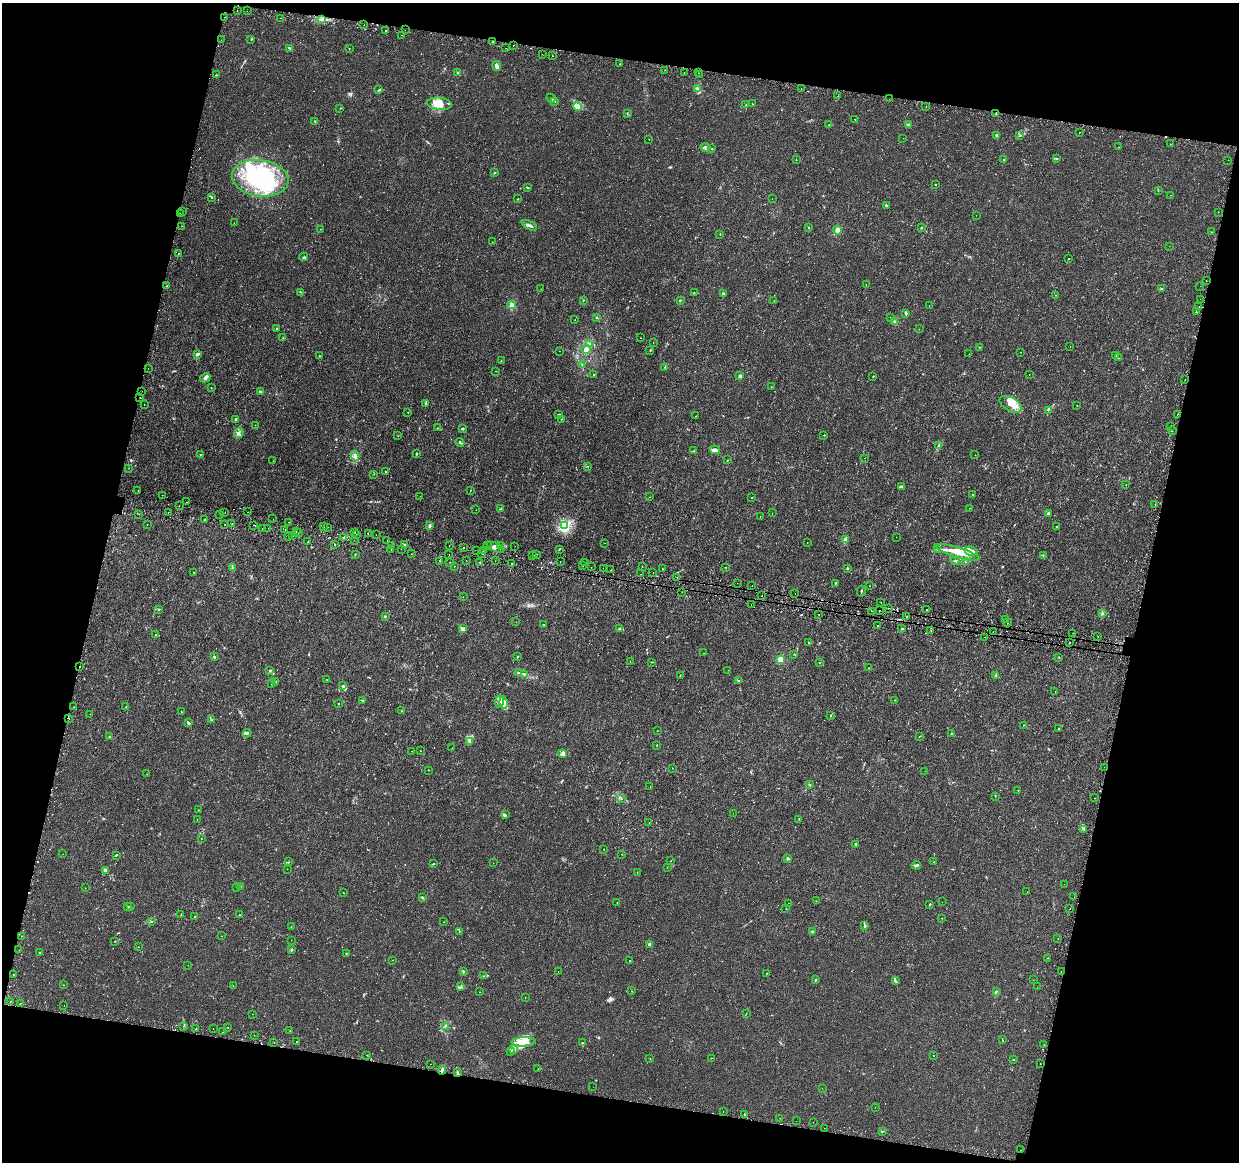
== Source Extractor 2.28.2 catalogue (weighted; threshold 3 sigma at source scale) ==
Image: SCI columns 38-4984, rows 269-4907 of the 5030 x 5235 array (HDU 1 of 3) = the unmasked area's bounding box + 8 px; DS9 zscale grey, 4 x 4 block average (1 PNG px = mean of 4 x 4 image px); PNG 1241 x 1164 px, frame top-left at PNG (2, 3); each listed source drawn as its Kron ellipse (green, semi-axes under 4 px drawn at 4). Shown black and unused: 27% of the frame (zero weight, under 2 of 3 exposures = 3% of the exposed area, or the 3 px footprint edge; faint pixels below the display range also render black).
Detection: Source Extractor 2.28.2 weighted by HDU 2 'WHT'. Background 0.00621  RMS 0.0021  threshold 0.00931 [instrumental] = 3 sigma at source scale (4.5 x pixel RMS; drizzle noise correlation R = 1.50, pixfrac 1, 0.0396/0.0396 arcsec/px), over >= 5 px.
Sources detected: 630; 3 too faint to see at this stretch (4 x 4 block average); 10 inside a brighter object's white glare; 43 cosmic-ray / hot-pixel residue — neither listed nor drawn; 8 coinciding with a brighter row at this scale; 33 inside a brighter listed object's ellipse — not listed separately; of the other 533, all 500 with FLUX_AUTO >= 0.206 (the completeness limit of this list) listed and drawn (33 fainter detections not listed), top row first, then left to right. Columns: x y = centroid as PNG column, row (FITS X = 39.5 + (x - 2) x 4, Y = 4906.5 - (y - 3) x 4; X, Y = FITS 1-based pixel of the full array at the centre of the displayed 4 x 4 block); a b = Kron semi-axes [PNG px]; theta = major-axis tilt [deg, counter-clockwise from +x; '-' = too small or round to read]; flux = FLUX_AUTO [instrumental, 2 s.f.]
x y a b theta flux
237 10 2 2 - 0.3
247 11 2 2 - 0.21
225 17 2 2 - 0.75
280 18 2 2 - 0.26
321 20 2 2 - 0.93
364 25 2 2 - 0.24
385 30 2 2 - 1.1
405 30 2 2 - 0.31
401 35 2 2 - 0.47
251 39 2 2 - 0.62
221 40 2 2 - 0.21
493 42 2 2 - 4.6
513 45 2 2 - 1.3
289 48 4 2 - 2
349 48 2 2 - 0.88
506 48 2 2 - 1.3
542 54 2 2 - 0.24
552 56 2 2 - 1.6
620 64 2 2 - 1.3
497 66 5 2 - 4.5
665 70 2 2 - 0.28
458 73 2 2 - 0.97
684 73 2 2 - 1.5
699 73 2 2 - 0.47
216 75 2 2 - 2.6
699 75 2 2 - 0.57
801 88 2 2 - 1
697 89 3 3 - 2.2
379 90 4 2 - 1.8
838 96 2 2 - 0.23
551 98 5 2 - 1.4
889 99 2 2 - 0.21
554 101 4 3 - 3
439 104 12 6 -5 11
752 104 2 2 - 0.61
746 105 2 2 - 0.3
577 107 4 3 - 3.3
926 107 2 2 - 0.25
340 108 2 2 - 0.46
627 114 2 2 - 0.51
996 114 2 2 - 1.1
855 119 2 2 - 2.4
315 121 2 2 - 0.95
829 125 2 2 - 0.85
908 125 3 2 - 1.1
1079 133 2 2 - 0.46
997 135 2 2 - 3.6
1020 136 2 2 - 0.33
903 138 2 2 - 0.25
649 139 2 2 - 0.52
1170 144 2 2 - 0.25
705 147 5 2 - 2.3
1118 147 2 2 - 1.2
712 148 2 2 - 0.35
1056 159 3 2 - 1
796 160 2 2 - 0.58
1004 160 2 2 - 1.6
1228 160 2 2 - 0.26
494 173 3 2 - 0.75
260 178 28 18 -8 87
935 184 2 2 - 1
527 187 4 2 - 1.2
1158 191 2 2 - 0.28
1170 195 2 2 - 0.27
212 197 2 2 - 0.58
518 199 2 2 - 0.8
772 199 2 2 - 0.26
886 206 4 2 - 1.1
183 212 2 2 - 0.6
1218 212 2 2 - 0.31
180 213 2 2 - 2.1
976 215 2 2 - 0.27
234 223 2 2 - 0.25
529 225 8 2 -26 3.3
181 226 2 2 - 1.4
809 227 3 2 - 0.77
921 228 3 2 - 1
321 229 2 2 - 0.22
837 230 4 4 - 3.4
1211 232 2 2 - 0.65
720 234 2 2 - 0.7
492 242 2 2 - 0.21
1169 246 2 2 - 0.29
178 254 2 2 - 2.6
304 257 4 2 - 1.5
1068 259 2 2 - 2.7
1206 281 2 2 - 0.41
866 284 2 2 - 0.66
167 286 2 2 - 2.1
1200 286 2 2 - 0.73
1161 288 2 2 - 0.63
541 289 2 2 - 0.55
301 292 3 2 - 0.58
694 293 2 2 - 0.45
723 294 2 2 - 1.7
1056 295 2 2 - 0.29
1200 299 2 2 - 0.33
583 300 2 2 - 0.67
680 300 3 2 - 0.87
774 301 2 2 - 0.22
511 305 4 3 - 4.7
929 306 2 2 - 0.34
1199 306 2 2 - 0.37
1196 312 2 2 - 2.3
906 313 4 2 - 1.7
597 317 2 2 - 0.7
890 317 2 2 - 0.43
575 320 2 2 - 0.41
895 322 3 3 - 2.1
276 329 2 2 - 0.6
919 329 2 2 - 0.25
283 338 2 2 - 0.72
640 338 2 2 - 0.23
653 343 2 2 - 0.9
590 344 2 2 - 0.84
979 347 2 2 - 0.47
1070 347 2 2 - 0.55
586 349 4 4 - 5.9
559 351 2 2 - 0.21
650 351 2 2 - 0.48
1020 352 2 2 - 0.26
197 354 3 2 - 3.1
969 354 2 2 - 0.23
319 356 2 2 - 0.41
1116 356 2 2 - 0.38
1118 358 2 2 - 0.81
501 361 2 2 - 0.53
582 365 2 2 - 0.44
665 367 2 2 - 0.42
148 368 2 2 - 0.81
496 371 2 2 - 0.54
1029 374 2 2 - 0.26
593 375 2 2 - 0.53
740 376 2 2 - 10
873 376 2 2 - 0.54
205 378 5 4 - 3.3
1185 379 2 2 - 0.4
771 387 2 2 - 0.33
211 388 2 2 - 0.39
142 391 2 2 - 1.1
261 391 4 2 - 1.4
140 398 2 2 - 3.5
144 404 2 2 - 1.5
426 404 3 2 - 1.3
1011 404 12 6 -31 14
1077 406 2 2 - 0.35
1048 410 3 2 - 0.88
408 412 2 2 - 0.59
559 414 3 2 - 0.84
1177 414 2 2 - 0.39
696 416 2 2 - 0.3
236 419 2 2 - 2.7
561 419 2 2 - 0.47
255 425 2 2 - 0.31
1170 426 2 2 - 0.29
437 428 2 2 - 0.32
462 429 3 2 - 1.2
1172 430 2 2 - 0.35
239 433 5 2 - 2.1
824 435 2 2 - 0.95
398 436 2 2 - 0.39
460 442 5 2 - 1.6
939 446 3 2 - 1.1
715 450 5 3 - 5.2
694 451 2 2 - 0.64
200 454 2 2 - 1.1
416 454 3 2 - 1.1
355 455 5 3 - 2.6
975 455 2 2 - 0.26
864 458 2 2 - 1.5
727 460 2 2 - 0.44
273 461 2 2 - 0.4
588 466 2 2 - 0.34
129 468 2 2 - 0.41
385 472 2 2 - 0.82
374 474 2 2 - 0.36
1126 484 2 2 - 0.33
901 487 3 2 - 1.5
138 490 2 2 - 3.1
470 490 2 2 - 0.36
972 494 2 2 - 0.59
162 495 2 2 - 0.23
420 496 2 2 - 0.22
650 497 2 2 - 0.71
752 498 2 2 - 0.96
187 502 2 2 - 0.92
1155 505 2 2 - 2.8
179 506 2 2 - 7
970 508 2 2 - 0.32
501 509 3 2 - 0.96
476 510 2 2 - 0.23
168 512 2 2 - 0.66
225 512 2 2 - 0.31
248 512 2 2 - 2
772 513 2 2 - 2.9
139 514 2 2 - 0.26
1048 514 3 2 - 1.7
220 515 2 2 - 0.3
760 517 2 2 - 0.31
273 519 2 2 - 0.23
204 520 2 2 - 0.73
288 522 2 2 - 0.34
147 524 2 2 - 0.27
225 524 2 2 - 3.1
232 524 2 2 - 2.4
254 525 2 2 - 0.83
429 526 3 2 - 2.4
565 526 2 2 - 190
324 527 2 2 - 3.1
328 527 2 2 - 0.3
1056 527 2 2 - 0.7
268 528 2 2 - 0.27
262 529 2 2 - 1.6
285 530 2 2 - 1.9
296 531 2 2 - 1.5
299 532 2 2 - 1
355 532 2 2 - 2.5
356 534 2 2 - 1.1
368 534 2 2 - 0.98
376 535 2 2 - 0.21
292 536 2 2 - 0.68
289 537 2 2 - 1.5
896 537 2 2 - 0.22
343 538 4 2 - 1
846 539 2 2 - 15
354 540 2 2 - 2.2
387 540 2 2 - 1.7
308 542 2 2 - 4.4
605 543 2 2 - 0.26
807 543 2 2 - 0.36
335 545 2 2 - 4.8
405 545 2 2 - 0.95
449 545 2 2 - 0.96
391 546 2 2 - 0.94
487 546 2 2 - 0.4
501 546 2 2 - 1.3
515 546 2 2 - 0.39
495 547 9 3 -23 4.7
463 548 2 2 - 0.65
391 549 2 2 - 0.21
401 549 2 2 - 1.1
559 549 3 2 - 0.84
937 549 2 2 - 0.39
477 550 2 2 - 0.32
483 551 2 2 - 0.32
972 551 7 5 -19 9.4
957 552 23 5 -17 27
355 554 2 2 - 0.62
411 554 2 2 - 0.29
449 554 2 2 - 5.1
482 554 2 2 - 2.8
536 554 2 2 - 0.81
533 555 2 2 - 0.46
1043 555 2 2 - 0.36
439 561 2 2 - 3.1
466 561 2 2 - 0.58
495 561 2 2 - 0.36
955 561 4 2 - 1.4
450 562 2 2 - 0.34
480 562 2 2 - 6
560 562 2 2 - 2.1
585 562 2 2 - 0.38
965 562 2 2 - 0.92
512 563 2 2 - 1.9
583 565 2 2 - 2
454 566 2 2 - 0.26
591 567 2 2 - 0.22
642 567 2 2 - 0.26
726 567 2 2 - 0.32
232 568 3 2 - 1
603 568 2 2 - 0.32
847 568 2 2 - 3.7
662 569 2 2 - 0.84
611 570 2 2 - 2.3
193 572 2 2 - 0.34
653 573 2 2 - 1.2
641 574 2 2 - 0.58
677 577 2 2 - 1.3
737 583 2 2 - 0.75
835 583 2 2 - 0.43
752 585 2 2 - 0.42
869 586 2 2 - 0.33
861 591 5 2 - 1.1
682 592 2 2 - 0.22
795 593 2 2 - 0.38
463 596 2 2 - 1.3
762 596 2 2 - 0.37
881 602 2 2 - 0.3
751 604 2 2 - 1.2
888 608 2 2 - 2
159 609 3 2 - 0.84
926 610 2 2 - 0.69
871 611 2 2 - 0.85
879 611 2 2 - 0.37
1103 614 3 2 - 0.82
819 615 2 2 - 1.3
385 616 2 2 - 0.85
906 617 2 2 - 0.97
1006 619 2 2 - 0.41
516 622 2 2 - 0.27
1007 623 2 2 - 1.1
544 625 3 2 - 0.87
878 626 2 2 - 3.7
462 628 3 2 - 1.8
902 628 3 2 - 1.1
620 629 3 2 - 1.1
931 630 2 2 - 1.7
993 631 2 2 - 0.33
1073 633 2 2 - 1.9
155 635 2 2 - 1
984 637 2 2 - 0.43
1098 637 2 2 - 0.27
809 643 3 2 - 0.99
1070 643 2 2 - 1.3
704 653 2 2 - 1.1
794 654 2 2 - 0.39
214 657 2 2 - 2.4
517 657 3 2 - 0.82
1059 657 2 2 - 0.68
780 659 2 2 - 44
630 661 2 2 - 0.56
652 662 2 2 - 0.44
819 663 2 2 - 0.32
80 666 2 2 - 2
869 668 2 2 - 0.36
728 670 2 2 - 0.32
269 671 2 2 - 0.51
519 673 3 2 - 1.2
524 674 2 2 - 0.79
680 675 2 2 - 0.77
996 676 4 2 - 1.1
327 679 2 2 - 0.37
739 680 2 2 - 0.61
276 682 3 2 - 0.98
272 683 2 2 - 0.77
343 686 3 2 - 1.4
1055 691 2 2 - 0.22
363 700 3 2 - 1.1
895 700 2 2 - 0.32
499 702 6 3 79 4.4
339 703 2 2 - 0.75
503 703 6 3 -76 4.5
74 707 2 2 - 1.7
126 707 2 2 - 1
181 711 3 2 - 0.5
401 711 3 2 - 0.44
90 714 2 2 - 0.38
831 715 2 2 - 0.84
69 719 2 2 - 1
212 719 2 2 - 0.37
188 723 2 2 - 2.9
1023 725 2 2 - 1.1
1058 729 2 2 - 0.7
657 731 2 2 - 0.29
247 733 4 2 - 1.4
952 733 2 2 - 0.6
919 736 2 2 - 0.34
109 737 2 2 - 0.87
470 741 4 2 - 1.9
657 745 2 2 - 0.58
452 748 2 2 - 0.78
411 751 2 2 - 0.27
420 751 2 2 - 1.2
562 754 4 3 - 2.4
1104 767 2 2 - 0.52
673 768 2 2 - 0.43
428 770 2 2 - 0.28
925 771 2 2 - 0.29
147 774 2 2 - 0.22
810 784 2 2 - 0.51
650 787 2 2 - 0.21
1018 790 2 2 - 0.41
995 796 2 2 - 0.22
1095 798 2 2 - 0.43
621 799 2 2 - 0.31
198 810 2 2 - 0.3
733 813 2 2 - 0.24
505 815 3 2 - 1.1
799 819 2 2 - 0.5
197 820 2 2 - 0.23
649 823 2 2 - 0.22
1084 829 2 2 - 1
201 839 2 2 - 1.3
856 844 2 2 - 6
603 849 2 2 - 0.5
63 854 2 2 - 0.26
622 854 2 2 - 0.23
116 855 3 2 - 1.3
788 858 2 2 - 7.9
670 861 2 2 - 0.32
288 862 2 2 - 0.36
934 862 2 2 - 0.4
493 863 2 2 - 0.36
433 864 3 2 - 0.73
916 865 4 2 - 2.7
667 867 2 2 - 0.45
287 869 2 2 - 0.28
105 870 3 3 - 2.7
637 872 2 2 - 1.6
1064 884 2 2 - 0.23
241 886 2 2 - 0.46
237 887 2 2 - 0.26
85 888 2 2 - 0.29
1027 892 2 2 - 0.24
344 893 2 2 - 0.35
422 897 3 2 - 1.3
1074 897 2 2 - 0.39
816 901 2 2 - 0.29
942 902 2 2 - 0.45
617 903 2 2 - 0.62
789 903 2 2 - 0.25
930 904 2 2 - 2.1
130 906 2 2 - 0.36
128 907 2 2 - 0.63
786 909 2 2 - 0.27
1070 909 2 2 - 0.3
181 914 2 2 - 0.26
239 915 2 2 - 2.1
195 917 2 2 - 0.54
942 918 2 2 - 0.47
152 921 3 2 - 0.67
443 922 2 2 - 0.41
865 925 3 2 - 1
291 927 2 2 - 0.22
459 931 2 2 - 1.1
813 932 4 3 - 1.8
21 936 2 2 - 0.44
221 936 2 2 - 0.21
1058 938 2 2 - 0.24
291 940 2 2 - 0.54
115 941 2 2 - 0.37
649 944 4 2 - 1.2
138 947 2 2 - 0.28
19 950 2 2 - 0.21
292 950 2 2 - 1.6
40 953 3 2 - 0.7
346 953 2 2 - 0.64
1048 958 2 2 - 0.28
392 960 2 2 - 0.47
629 961 2 2 - 0.73
188 965 2 2 - 0.48
464 971 3 2 - 0.7
1061 971 2 2 - 0.52
558 972 2 2 - 0.21
766 973 2 2 - 0.35
13 974 2 2 - 0.57
483 976 3 2 - 0.95
815 980 3 2 - 1.2
1033 980 2 2 - 1.3
895 981 4 2 - 1.5
64 985 2 2 - 0.39
233 985 2 2 - 0.29
461 987 2 2 - 0.7
1037 987 2 2 - 0.23
632 991 2 2 - 0.32
996 991 3 2 - 1
480 992 2 2 - 0.31
525 997 2 2 - 0.33
10 1001 2 2 - 2.7
20 1003 2 2 - 1.1
64 1006 2 2 - 0.6
252 1014 2 2 - 0.36
746 1014 2 2 - 0.31
184 1026 2 2 - 0.51
445 1026 4 2 - 1.5
228 1027 2 2 - 0.77
196 1029 2 2 - 3.4
213 1029 2 2 - 0.25
290 1031 2 2 - 0.37
222 1032 2 2 - 0.25
254 1035 2 2 - 0.56
1002 1040 3 2 - 0.72
274 1042 2 2 - 0.76
297 1042 2 2 - 2.1
524 1042 12 4 2 13
582 1043 2 2 - 1.6
1044 1045 2 2 - 0.46
513 1050 3 2 - 1.9
511 1052 3 2 - 0.79
367 1055 2 2 - 0.56
933 1056 2 2 - 0.42
711 1058 2 2 - 0.58
650 1059 2 2 - 0.31
1013 1059 2 2 - 0.33
430 1064 2 2 - 0.3
1040 1064 2 2 - 0.62
538 1069 2 2 - 0.22
442 1070 4 2 - 3.1
457 1072 3 2 - 1.4
593 1087 2 2 - 0.29
822 1088 2 2 - 0.31
875 1107 2 2 - 0.26
723 1112 2 2 - 0.37
744 1114 2 2 - 0.42
780 1118 2 2 - 0.26
796 1121 2 2 - 0.21
813 1122 2 2 - 0.34
824 1128 2 2 - 1.6
882 1131 3 2 - 0.95
1021 1150 2 2 - 0.69
Overlapping masked pixels (flux is a lower limit): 4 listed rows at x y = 180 213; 879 611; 80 666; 442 1070
Diffuse or blended objects may show on this block-average render without a row.